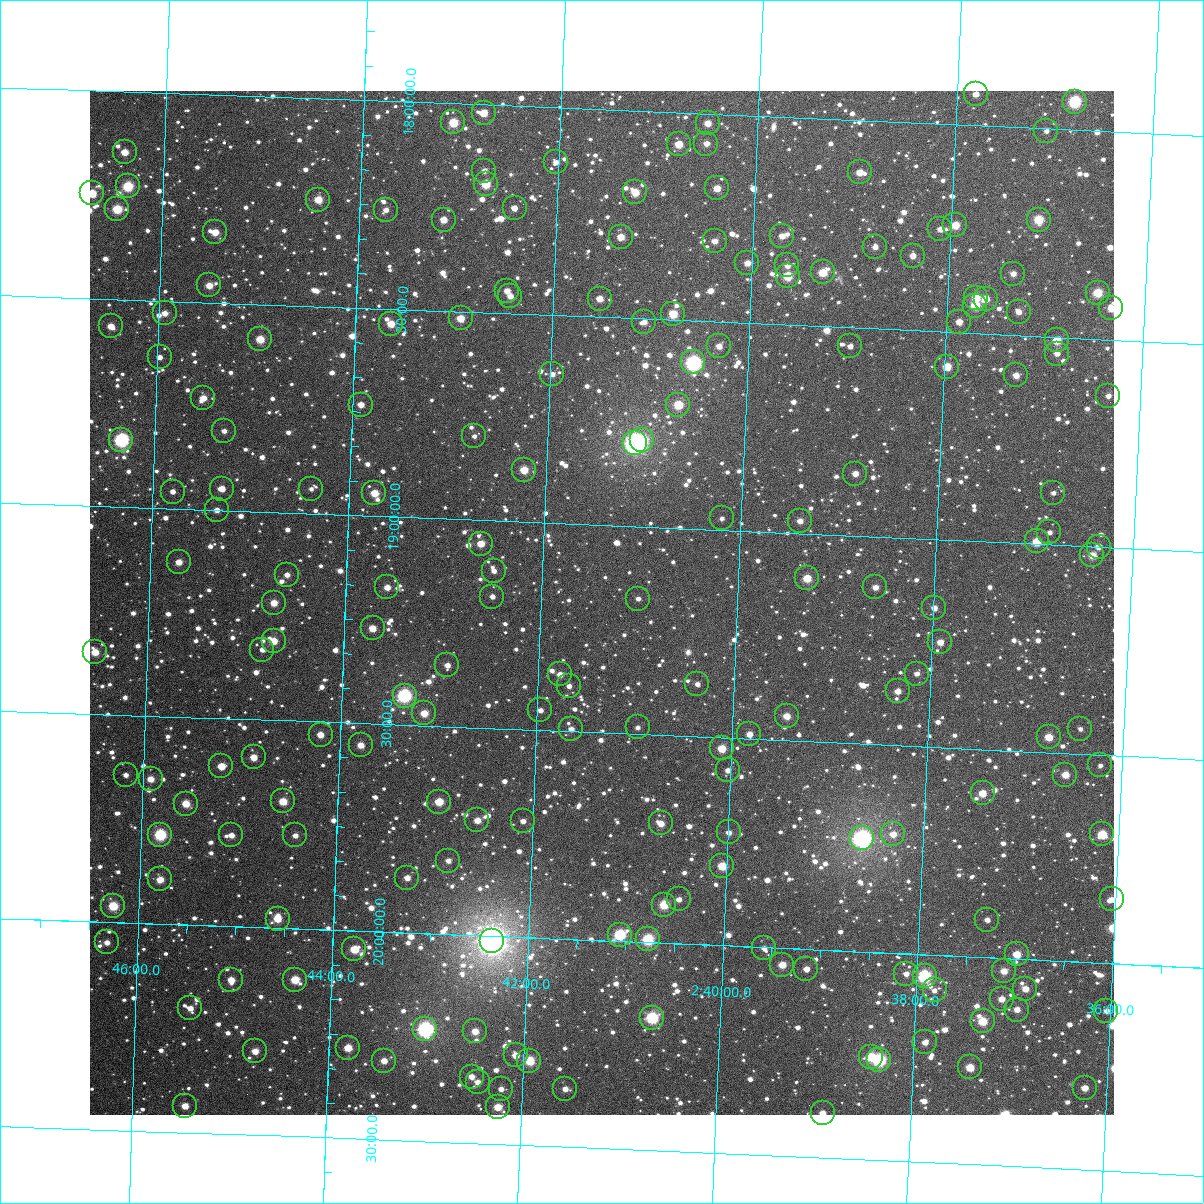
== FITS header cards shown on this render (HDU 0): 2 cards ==
NAXIS1  =                 1024
NAXIS2  =                 1024

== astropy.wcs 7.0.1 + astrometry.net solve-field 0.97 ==
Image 1024 x 1024 px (HDU 0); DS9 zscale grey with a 90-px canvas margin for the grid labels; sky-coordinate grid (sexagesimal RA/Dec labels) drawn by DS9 from the SOLVED WCS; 192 Tycho-2 reference stars matched to detected sources circled (green)
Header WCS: RA---TAN-SIP/DEC--TAN-SIP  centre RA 02:41:23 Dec +19:11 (40.35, +19.19 deg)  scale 8.67 arcsec/px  FOV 148.0' x 148.0'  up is +178 deg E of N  parity flipped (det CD > 0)
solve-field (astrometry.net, Tycho-2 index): VERIFIED the header's WCS against the Tycho-2 star catalogue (verified at 6 index scales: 11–192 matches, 0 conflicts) and refined it, rather than solving blind
Solved WCS: RA---TAN-SIP/DEC--TAN-SIP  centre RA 02:41:23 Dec +19:11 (40.35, +19.19 deg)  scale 8.67 arcsec/px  FOV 148.0' x 148.0'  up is +178 deg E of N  parity flipped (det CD > 0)
The solver's refit moves the header's centre by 0.3 arcsec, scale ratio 1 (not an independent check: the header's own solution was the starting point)
Tycho-2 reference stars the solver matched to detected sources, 192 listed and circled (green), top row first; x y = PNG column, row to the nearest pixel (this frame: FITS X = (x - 90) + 1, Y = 1024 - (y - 91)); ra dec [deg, ICRS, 3 dp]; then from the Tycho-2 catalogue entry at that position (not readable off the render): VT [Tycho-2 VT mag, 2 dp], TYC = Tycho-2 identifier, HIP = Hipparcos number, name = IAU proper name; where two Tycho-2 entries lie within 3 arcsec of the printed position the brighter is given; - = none
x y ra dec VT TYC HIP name
976 94 39.452 +17.924 11.64 1219-1122-1 - -
1075 102 39.201 +17.931 9.03 1219-1304-1 12168 -
484 113 40.695 +18.020 11.91 1226-232-1 - -
453 122 40.771 +18.045 10.06 1226-1344-1 - -
708 123 40.127 +18.023 11.49 1226-540-1 - -
1046 131 39.269 +18.005 12.52 1219-731-1 - -
679 144 40.198 +18.076 10.78 1226-680-1 - -
706 144 40.128 +18.072 11.76 1226-834-1 - -
125 152 41.600 +18.145 10.96 1226-1270-1 - -
556 162 40.507 +18.131 12.83 1226-706-1 - -
484 171 40.687 +18.159 12.31 1226-62-1 - -
860 172 39.737 +18.125 11.17 1219-1529-1 - -
486 184 40.683 +18.191 10.13 1226-120-1 - -
128 186 41.589 +18.227 9.57 1226-1828-1 - -
717 188 40.096 +18.179 11.33 1226-267-1 - -
635 192 40.303 +18.196 10.71 1226-623-1 - -
92 193 41.679 +18.247 10.38 1226-1794-1 - -
318 200 41.105 +18.243 10.42 1226-192-1 - -
515 208 40.606 +18.245 12.11 1226-759-1 12642 -
117 209 41.614 +18.283 9.95 1226-1903-1 - -
386 210 40.933 +18.262 12.13 1226-218-1 - -
444 220 40.786 +18.280 11.01 1226-251-1 - -
1039 220 39.278 +18.219 9.82 1219-1751-1 - -
955 225 39.489 +18.243 10.48 1219-1471-1 - -
940 229 39.526 +18.253 11.92 1219-1361-1 - -
215 232 41.364 +18.331 11.09 1226-1836-1 - -
782 236 39.926 +18.287 11.47 1219-771-1 - -
621 237 40.335 +18.305 11.03 1226-162-1 - -
715 241 40.097 +18.306 12.04 1226-250-1 - -
875 247 39.689 +18.303 12.58 1219-1504-1 - -
913 256 39.593 +18.320 11.71 1219-1832-1 - -
747 263 40.011 +18.355 11.50 1226-1959-1 - -
787 265 39.909 +18.357 11.57 1219-1617-1 - -
823 272 39.819 +18.370 10.90 1219-1611-1 - -
1013 274 39.336 +18.352 11.97 1219-1604-1 - -
788 276 39.908 +18.382 10.04 1219-852-1 - -
209 285 41.374 +18.459 11.07 1226-1578-1 - -
507 291 40.618 +18.446 11.38 1226-1933-1 - -
1098 293 39.120 +18.388 10.11 1219-774-1 - -
510 296 40.609 +18.458 11.70 1226-771-1 - -
976 298 39.428 +18.414 10.49 1219-1620-1 - -
600 299 40.382 +18.455 11.41 1226-927-1 - -
986 299 39.403 +18.416 10.94 1219-1211-1 - -
975 306 39.429 +18.433 10.14 1219-1809-1 - -
1111 308 39.083 +18.425 10.98 1219-903-1 - -
1019 312 39.318 +18.443 12.42 1219-426-1 - -
165 313 41.485 +18.530 11.67 1226-1568-1 - -
673 314 40.194 +18.485 10.18 1226-794-1 - -
461 318 40.733 +18.516 10.63 1226-837-1 - -
644 322 40.267 +18.507 12.24 1226-932-1 - -
959 322 39.468 +18.474 11.56 1219-221-1 - -
391 324 40.910 +18.536 10.93 1226-808-1 - -
111 326 41.621 +18.566 11.29 1226-1662-1 - -
260 339 41.240 +18.584 10.45 1226-636-1 - -
1057 340 39.218 +18.508 10.57 1219-473-1 - -
719 346 40.074 +18.558 11.30 1226-851-1 - -
850 346 39.742 +18.545 12.30 1219-1820-1 - -
1057 354 39.216 +18.540 11.61 1219-1825-1 - -
160 357 41.494 +18.636 11.81 1226-1209-1 - -
693 362 40.138 +18.600 8.15 1226-1952-1 12472 -
947 367 39.493 +18.583 10.46 1219-250-1 - -
552 374 40.495 +18.642 12.73 1226-245-1 - -
1016 375 39.317 +18.597 11.31 1219-613-1 - -
1108 396 39.080 +18.635 12.53 1219-863-1 - -
203 398 41.380 +18.731 11.57 1226-1631-1 - -
361 405 40.979 +18.733 11.46 1226-1021-1 - -
678 405 40.172 +18.703 10.07 1226-234-1 - -
224 431 41.324 +18.808 12.49 1226-1749-1 - -
474 436 40.687 +18.798 12.78 1226-659-1 - -
121 440 41.585 +18.838 8.34 1226-1551-1 12932 -
642 440 40.261 +18.792 9.53 1226-73-1 - -
635 443 40.278 +18.800 7.50 1226-2015-1 12518 -
524 470 40.558 +18.875 10.59 1226-304-1 - -
855 474 39.714 +18.850 11.69 1219-1246-1 - -
222 489 41.324 +18.947 11.23 1226-1619-1 - -
311 489 41.097 +18.940 12.53 1226-863-1 - -
173 492 41.449 +18.958 11.89 1226-1583-1 - -
374 493 40.935 +18.945 10.54 1226-864-1 - -
1053 493 39.208 +18.875 12.25 1219-202-1 - -
217 510 41.335 +18.999 11.64 1226-1728-1 - -
722 518 40.049 +18.972 12.56 1226-1970-1 - -
800 521 39.850 +18.970 11.34 1219-1776-1 - -
1049 532 39.213 +18.970 12.56 1219-822-1 - -
1037 541 39.245 +18.994 10.23 1219-1642-1 12187 -
481 544 40.660 +19.057 10.78 1226-1050-1 - -
1099 547 39.086 +18.999 12.59 1219-1213-1 - -
1092 555 39.102 +19.021 11.01 1219-1522-1 - -
179 562 41.427 +19.128 11.42 1226-1525-1 - -
494 571 40.624 +19.121 11.95 1226-206-1 - -
287 575 41.151 +19.148 12.34 1226-976-1 - -
807 578 39.825 +19.107 10.34 1219-84-1 - -
387 587 40.894 +19.171 11.35 1226-955-1 - -
875 587 39.650 +19.122 11.73 1219-434-1 - -
492 597 40.625 +19.183 12.35 1226-614-1 - -
638 599 40.254 +19.174 12.56 1226-374-1 - -
274 603 41.181 +19.218 10.70 1226-906-1 - -
934 608 39.498 +19.165 12.21 1219-1150-1 - -
373 628 40.927 +19.271 10.88 1226-860-1 - -
274 641 41.178 +19.309 10.85 1226-830-1 - -
940 642 39.478 +19.247 11.36 1219-149-1 - -
262 650 41.207 +19.331 12.00 1226-815-1 - -
95 652 41.633 +19.351 10.84 1226-1299-1 - -
447 665 40.733 +19.352 12.07 1226-805-1 - -
560 674 40.445 +19.364 11.37 1226-938-1 - -
917 674 39.535 +19.325 12.22 1219-1037-1 - -
697 684 40.094 +19.374 12.02 1226-984-1 - -
569 686 40.421 +19.391 12.69 1226-1960-1 - -
898 691 39.581 +19.370 11.32 1219-1666-1 - -
405 696 40.837 +19.429 8.36 1226-710-1 12709 -
540 710 40.491 +19.452 12.28 1226-909-1 - -
424 713 40.787 +19.471 10.62 1226-675-1 - -
787 716 39.862 +19.441 11.05 1219-1323-1 - -
638 727 40.241 +19.484 14.35 1226-1967-1 - -
571 729 40.411 +19.495 11.77 1226-1060-1 - -
1080 729 39.111 +19.440 12.80 1219-1013-1 - -
749 734 39.955 +19.489 11.19 1219-1245-1 - -
321 735 41.050 +19.531 11.47 1226-626-1 - -
1049 737 39.190 +19.464 10.84 1219-1709-1 - -
361 745 40.946 +19.553 11.43 1226-622-1 - -
722 748 40.024 +19.526 10.61 1226-1937-1 - -
254 757 41.218 +19.591 11.13 1226-589-1 12824 -
1100 765 39.056 +19.525 12.45 1219-1645-1 - -
221 766 41.300 +19.615 10.98 1226-1687-1 - -
728 770 40.006 +19.578 12.32 1226-444-1 - -
126 775 41.544 +19.644 12.00 1226-1599-1 - -
1065 775 39.144 +19.552 11.06 1219-304-1 - -
151 779 41.480 +19.652 11.04 1226-1867-1 - -
983 793 39.352 +19.605 10.70 1219-560-1 - -
283 801 41.139 +19.695 10.60 1226-483-1 - -
439 802 40.741 +19.682 10.40 1226-501-1 - -
186 804 41.388 +19.709 10.75 1226-1407-1 - -
477 820 40.641 +19.723 11.30 1226-1373-1 - -
523 821 40.524 +19.720 12.27 1226-1062-1 - -
661 823 40.171 +19.713 11.10 1226-991-1 - -
729 832 39.997 +19.727 12.15 1219-322-1 - -
893 834 39.576 +19.714 11.90 1219-564-1 - -
1102 834 39.042 +19.691 10.04 1219-138-1 - -
160 835 41.451 +19.786 9.02 1226-1301-1 - -
231 835 41.269 +19.781 11.83 1226-470-1 - -
295 835 41.105 +19.776 11.48 1226-460-1 - -
862 838 39.656 +19.728 7.35 1219-395-1 12319 -
448 861 40.711 +19.823 11.83 1226-497-1 - -
722 866 40.010 +19.809 10.29 1226-510-1 - -
407 878 40.815 +19.868 11.72 1226-530-1 - -
160 879 41.447 +19.893 11.02 1226-1451-1 - -
679 899 40.118 +19.894 11.50 1226-697-1 - -
1112 899 39.010 +19.846 11.69 1219-303-1 - -
664 905 40.155 +19.908 9.87 1226-236-1 - -
113 906 41.565 +19.961 9.81 1226-1199-1 - -
278 919 41.143 +19.978 10.40 1226-592-1 - -
987 920 39.326 +19.910 12.36 1219-253-1 - -
620 935 40.265 +19.985 9.10 1226-913-1 - -
648 939 40.192 +19.993 9.12 1226-477-1 - -
492 941 40.591 +20.011 5.73 1229-1969-1 12640 -
107 942 41.578 +20.049 11.40 1229-958-1 - -
764 948 39.894 +20.002 12.26 1222-477-1 - -
354 949 40.943 +20.044 10.41 1229-51-1 - -
1017 954 39.246 +19.989 10.63 1219-299-1 - -
782 965 39.846 +20.040 10.78 1222-796-1 - -
806 969 39.783 +20.048 11.64 1222-1293-1 - -
1004 971 39.277 +20.032 11.22 1222-1153-1 - -
906 974 39.527 +20.048 11.94 1222-36-1 - -
925 976 39.480 +20.053 8.74 1222-663-1 12266 -
231 980 41.256 +20.129 11.19 1229-104-1 - -
295 980 41.093 +20.123 10.14 1229-87-1 - -
1025 989 39.220 +20.071 10.88 1222-693-1 - -
935 990 39.452 +20.085 11.92 1222-1150-1 - -
1002 999 39.280 +20.098 11.34 1222-2049-1 - -
190 1008 41.359 +20.200 11.83 1229-1028-1 - -
1017 1010 39.239 +20.122 11.60 1222-915-1 - -
1106 1011 39.010 +20.115 11.73 1222-665-1 - -
652 1018 40.173 +20.181 8.83 1229-551-1 - -
983 1021 39.326 +20.155 10.12 1222-2041-1 - -
425 1029 40.754 +20.231 7.78 1229-195-1 12688 -
475 1031 40.626 +20.231 11.27 1229-190-1 - -
925 1042 39.471 +20.212 11.26 1222-1178-1 - -
348 1048 40.950 +20.282 10.50 1229-235-1 - -
255 1051 41.188 +20.299 11.16 1229-256-1 - -
516 1055 40.520 +20.285 11.18 1229-97-1 - -
871 1057 39.608 +20.252 10.12 1222-707-1 - -
879 1060 39.586 +20.259 8.68 1222-1024-1 - -
384 1061 40.857 +20.310 11.50 1229-252-1 - -
529 1061 40.484 +20.297 9.84 1229-1936-1 - -
970 1067 39.353 +20.267 10.33 1222-93-1 - -
472 1077 40.631 +20.340 11.19 1229-277-1 - -
478 1082 40.614 +20.353 11.71 1229-1792-1 - -
1085 1088 39.056 +20.303 11.28 1222-132-1 - -
501 1089 40.554 +20.367 12.46 1229-38-1 - -
565 1089 40.389 +20.361 11.75 1229-1867-1 - -
185 1106 41.363 +20.436 11.11 1229-1103-1 - -
498 1107 40.560 +20.411 10.78 1229-504-1 - -
823 1113 39.726 +20.393 11.53 1222-33-1 - -